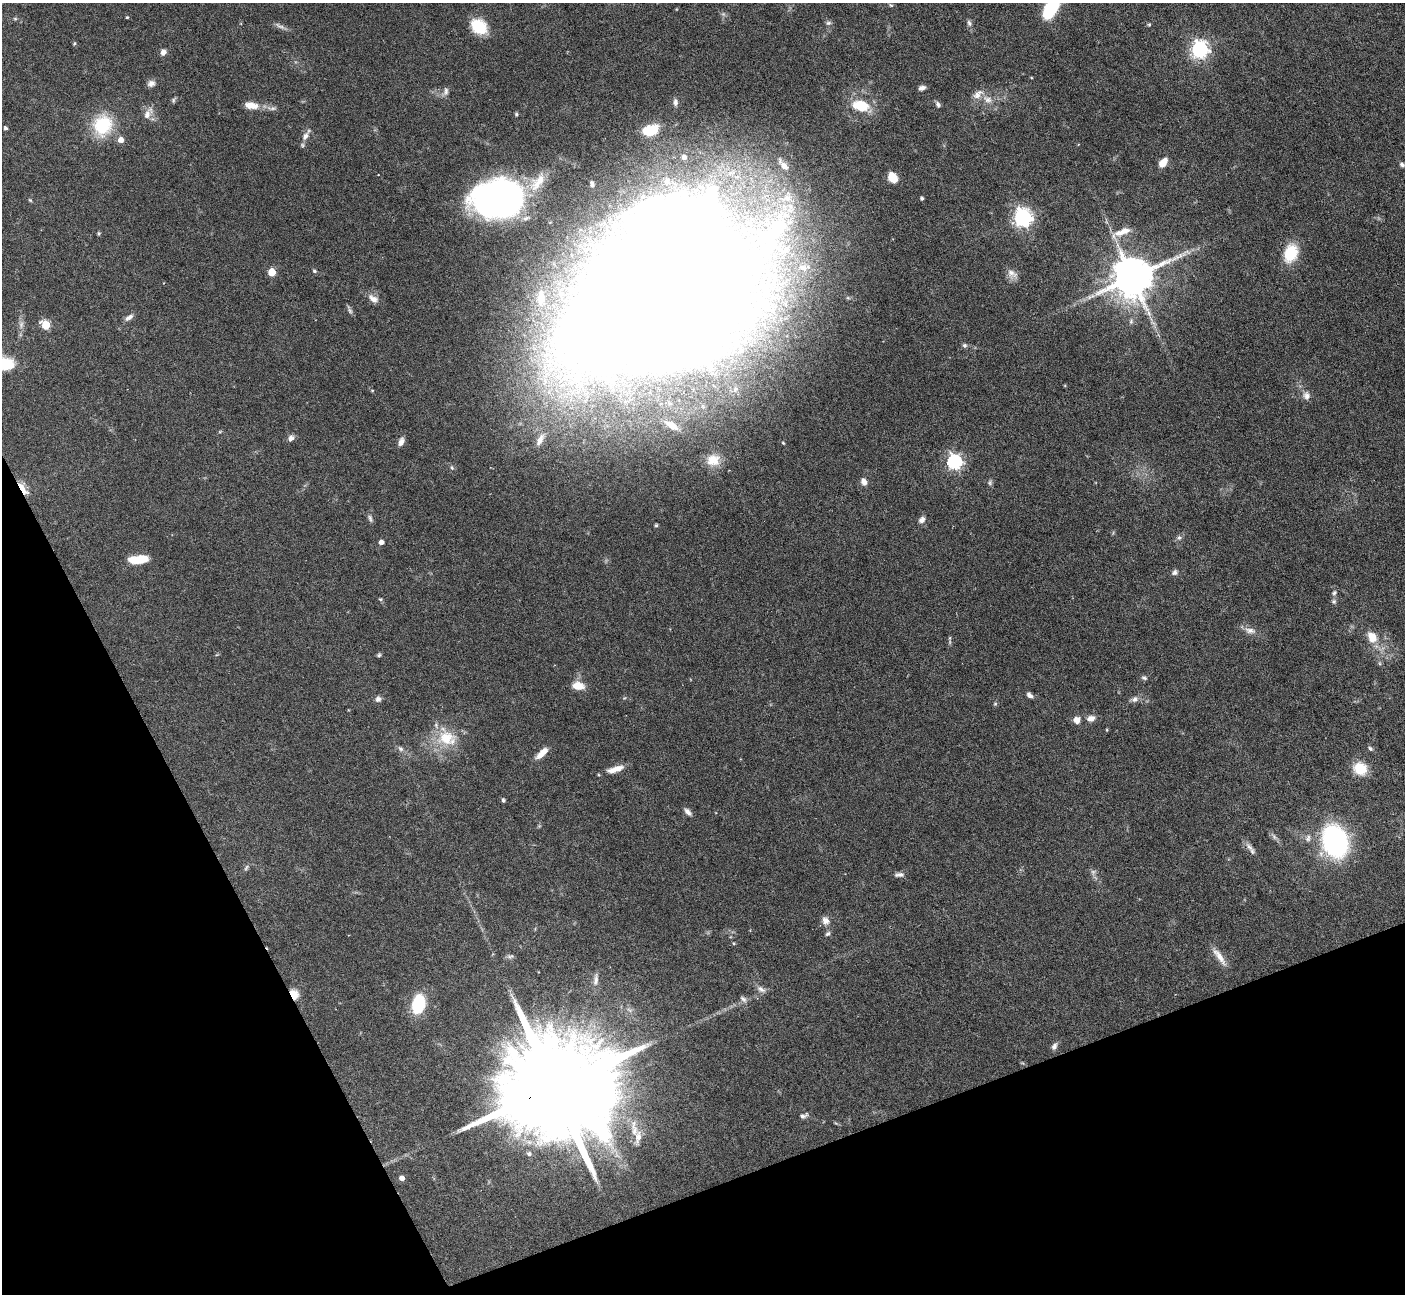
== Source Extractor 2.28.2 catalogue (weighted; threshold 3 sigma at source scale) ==
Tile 14 of 4 x 4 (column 2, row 4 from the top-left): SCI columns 1405-2807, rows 285-1576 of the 5616 x 5604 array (HDU 1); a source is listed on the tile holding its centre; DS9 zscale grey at full resolution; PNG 1407 x 1296 px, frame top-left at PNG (2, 3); no overlay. Shown black and unused: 20% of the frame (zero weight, under 4 of 7 exposures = <1% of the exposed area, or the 3 px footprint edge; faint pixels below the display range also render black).
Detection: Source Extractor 2.28.2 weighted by HDU 2 'WHT'; one run over the whole footprint, this tile lists its part. Background 0.0658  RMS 0.0029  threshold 0.0118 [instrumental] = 3 sigma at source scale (4.09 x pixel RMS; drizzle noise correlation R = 1.36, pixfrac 0.8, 0.05/0.05 arcsec/px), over >= 5 px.
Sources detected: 129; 3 too faint to see at this stretch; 1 inside a brighter object's white glare — not listed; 11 inside a brighter listed object's ellipse — not listed separately; the other 114 listed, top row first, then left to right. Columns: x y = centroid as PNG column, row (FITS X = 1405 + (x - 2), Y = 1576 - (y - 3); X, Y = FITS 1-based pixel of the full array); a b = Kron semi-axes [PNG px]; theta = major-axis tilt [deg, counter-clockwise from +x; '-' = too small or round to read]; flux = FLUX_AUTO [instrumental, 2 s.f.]
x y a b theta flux
1051 8 21 10 58 18
127 17 3 3 - 0.3
15 19 6 4 -1 0.32
828 23 8 6 14 0.64
969 23 9 5 -74 0.77
1149 25 5 4 - 0.32
280 26 16 5 -28 1.1
479 26 19 15 -41 7.5
74 43 5 4 - 0.28
1200 49 7 6 - 110
163 52 7 6 - 1.3
151 83 9 8 - 1.2
922 88 8 5 17 1
446 91 12 6 80 0.98
987 99 15 9 -27 2.4
173 100 8 5 64 0.48
675 102 8 5 -84 0.99
938 104 8 5 -73 0.74
251 105 18 9 -9 3.2
861 106 23 14 -11 7.4
148 113 18 8 60 2.1
516 114 5 4 - 0.39
102 125 25 22 74 13
5 128 5 4 - 0.49
650 130 13 8 19 12
306 136 12 7 58 1.5
121 140 6 5 - 2.1
1163 163 8 6 51 3.9
1402 165 6 5 - 0.7
892 177 9 7 -57 4.5
537 182 31 15 49 7.6
922 198 3 3 - 0.55
498 199 44 33 5 110
30 200 6 3 -44 0.31
1023 218 7 6 - 120
1122 232 29 9 25 3.8
98 234 6 3 -82 0.32
1291 253 21 15 69 8.3
314 271 5 4 - 0.38
272 272 5 5 - 8.7
1012 274 15 10 -38 2
1132 277 12 11 - 1100
663 288 195 127 45 1100
1089 297 7 6 - 0.79
373 299 14 8 -32 1.9
129 317 13 6 32 1.2
1153 323 11 5 -39 0.9
46 325 5 5 - 12
965 345 6 6 - 0.61
5 364 19 11 -9 11
1306 396 12 9 -68 1.6
291 438 9 7 58 1
540 439 20 9 60 3
401 441 11 6 70 1.3
783 443 5 4 - 0.27
713 460 19 16 14 4.1
954 462 6 6 - 73
452 468 7 5 -86 0.53
864 482 9 7 -68 1.5
990 483 8 6 88 0.54
23 488 18 6 -58 4
370 518 11 5 -72 0.74
922 520 8 7 - 1.1
656 525 4 4 - 0.43
1179 538 7 6 - 0.71
381 542 4 4 - 1.6
138 559 20 8 5 5.8
1175 572 8 7 - 0.82
1334 593 8 6 59 0.69
380 599 5 4 - 0.34
1334 601 7 6 - 0.57
1250 630 17 8 -13 1.9
1372 637 13 10 -57 3.9
950 638 6 4 89 0.4
379 655 5 4 - 0.49
1144 678 8 5 -26 0.59
578 686 14 9 -9 3.5
1029 695 7 5 -37 1
378 699 8 7 - 0.97
1135 699 10 8 33 1.1
995 704 6 5 - 0.36
1091 718 10 7 15 1.7
1077 720 8 8 - 1.8
1107 730 5 3 - 0.24
446 738 29 26 -30 10
1370 748 8 5 -32 0.57
401 749 8 6 -44 0.84
542 753 17 6 43 2.9
615 769 22 7 18 2.8
1360 769 13 12 - 6.9
503 800 4 4 - 0.59
688 812 11 6 -45 1.1
1274 836 12 5 -52 0.94
1308 838 11 7 83 1.2
1335 841 23 17 -70 63
1249 847 15 6 -43 1.4
246 868 9 4 63 0.55
899 875 12 6 -1 0.97
825 921 12 10 -64 1.7
828 934 7 5 43 0.6
734 943 4 4 - 0.28
510 956 11 5 17 0.63
1219 957 29 7 -55 2.9
596 979 21 7 83 1.8
761 989 13 7 -31 1.3
294 994 9 7 -65 4.2
743 999 10 6 -42 0.93
418 1004 19 12 77 13
1054 1046 10 6 61 1
552 1089 41 23 19 12000
804 1116 11 6 25 0.84
634 1129 31 10 -81 4.8
529 1154 7 7 - 0.84
402 1178 5 4 - 1.6
Overlapping masked pixels (flux is a lower limit): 3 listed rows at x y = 23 488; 294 994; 552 1089
Isophote crosses this tile's border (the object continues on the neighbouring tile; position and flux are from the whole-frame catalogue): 3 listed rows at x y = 1051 8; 663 288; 5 364